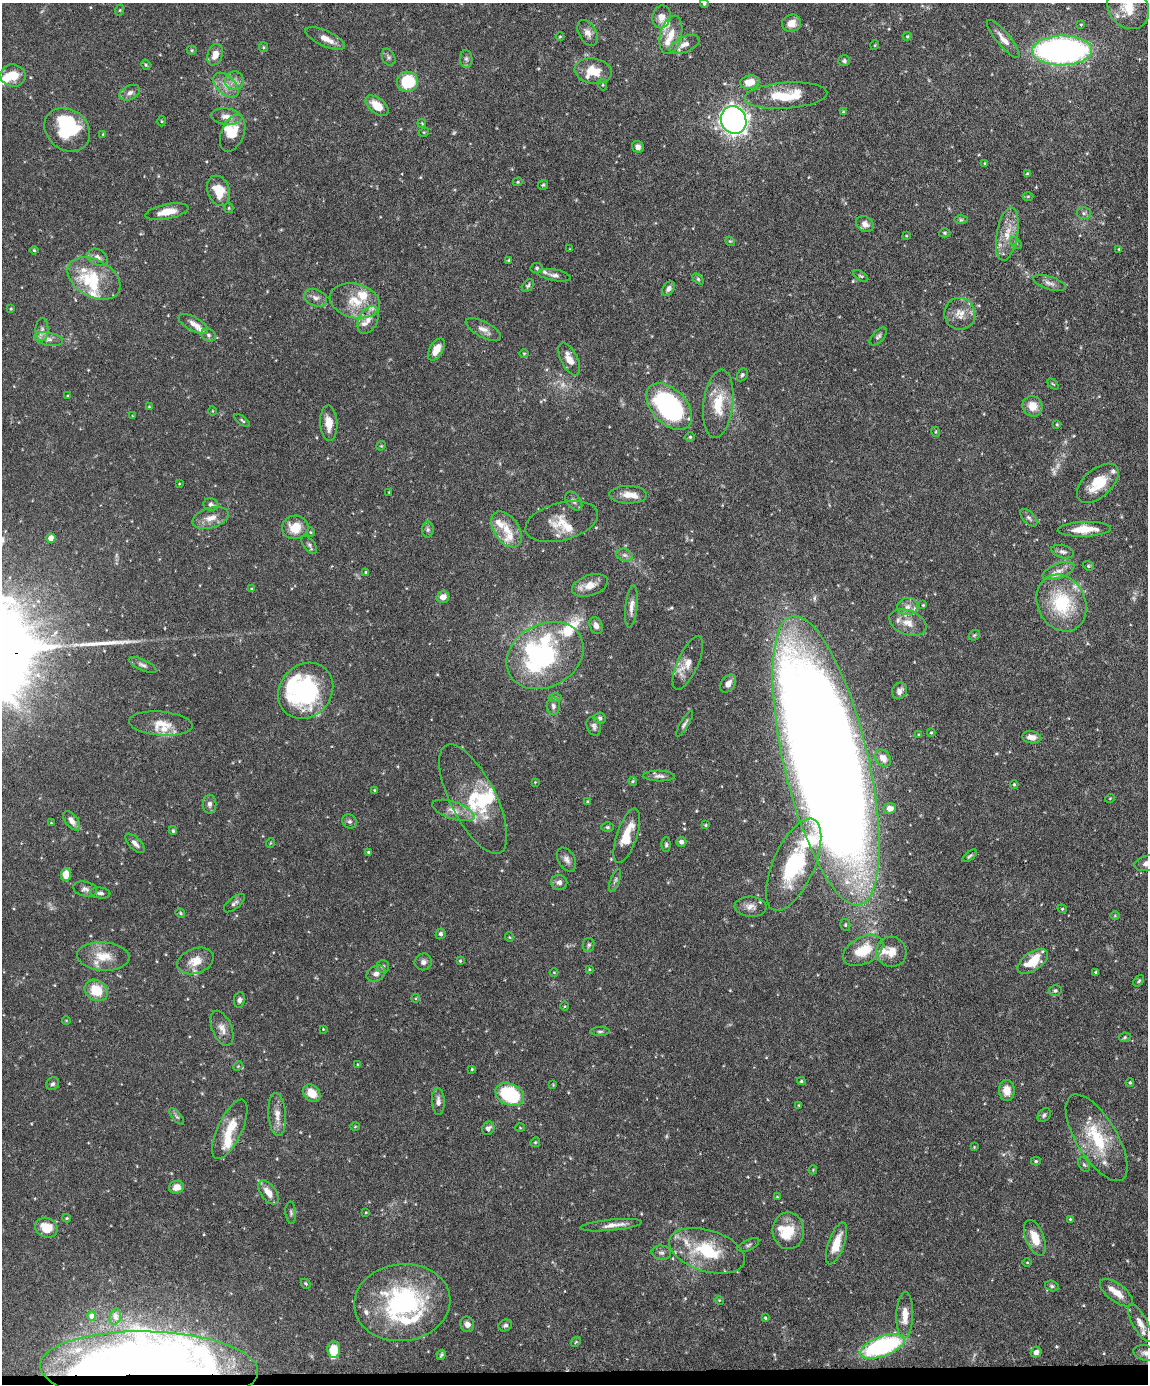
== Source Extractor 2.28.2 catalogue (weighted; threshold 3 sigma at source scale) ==
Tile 10 of 4 x 3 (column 2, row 3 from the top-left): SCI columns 1148-2293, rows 239-1620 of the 4588 x 4517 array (HDU 1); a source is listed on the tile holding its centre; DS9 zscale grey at full resolution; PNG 1150 x 1386 px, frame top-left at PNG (2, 3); each listed source drawn as its Kron ellipse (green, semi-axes under 4 px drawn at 4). Shown black and unused: <1% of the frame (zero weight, under 4 of 8 exposures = <1% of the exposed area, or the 3 px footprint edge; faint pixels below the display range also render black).
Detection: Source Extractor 2.28.2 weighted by HDU 2 'WHT'; one run over the whole footprint, this tile lists its part. Background 0.0858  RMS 0.003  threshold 0.0122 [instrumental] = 3 sigma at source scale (4.09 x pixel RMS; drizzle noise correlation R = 1.36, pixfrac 0.8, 0.05/0.05 arcsec/px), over >= 5 px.
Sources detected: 333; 8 too faint to see at this stretch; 9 inside a brighter object's white glare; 1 long thin detection or spike segment (spike, bleed or trail) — neither listed nor drawn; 43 inside a brighter listed object's ellipse — not listed separately; the other 272 listed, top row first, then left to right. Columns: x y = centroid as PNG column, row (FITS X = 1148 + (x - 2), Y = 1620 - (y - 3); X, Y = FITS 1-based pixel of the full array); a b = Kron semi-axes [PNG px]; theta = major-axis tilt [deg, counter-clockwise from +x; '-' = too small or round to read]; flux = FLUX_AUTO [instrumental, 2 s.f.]
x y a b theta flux
704 3 5 4 - 0.39
1128 7 23 19 -51 6.3
120 10 6 3 71 0.3
662 17 11 9 79 1.9
792 23 10 8 23 2.8
1081 25 4 4 - 0.26
587 33 14 8 -61 1.7
671 35 20 10 75 3.8
907 36 4 4 - 0.3
560 37 4 3 - 0.2
325 38 21 8 -24 2.8
1003 39 24 7 -50 2.3
685 44 16 7 23 2.2
875 45 5 3 - 0.22
263 47 5 4 - 0.3
192 50 5 4 - 0.34
1062 50 30 15 1 93
215 55 11 7 71 2.5
388 57 9 6 -64 0.77
466 59 9 6 -87 0.79
844 61 6 5 - 0.54
146 65 5 4 - 0.39
593 71 19 12 -9 5.4
13 76 12 11 - 4.4
234 81 9 9 - 1.7
407 82 10 10 - 12
750 82 9 6 9 3.7
226 85 15 9 -44 2.7
603 85 5 3 - 0.28
130 93 11 7 25 1.2
786 96 41 13 4 11
377 106 13 7 -39 4.6
843 112 4 3 - 0.29
227 116 16 8 -7 2.3
734 120 14 12 -65 190
162 121 5 3 - 0.25
422 123 4 4 - 0.24
67 130 24 20 -38 17
424 132 5 3 - 0.25
233 133 19 11 69 5
103 134 3 3 - 0.18
638 147 6 5 - 1.2
985 163 4 3 - 0.26
1027 174 3 2 - 0.27
518 182 5 4 - 0.29
543 185 5 5 - 0.37
219 191 15 11 -70 5.8
1028 196 5 3 - 0.26
229 208 5 4 - 0.32
167 212 22 7 11 3.9
1084 213 7 6 - 0.63
961 220 6 4 0 0.43
865 224 9 7 -36 1.6
945 233 6 4 -1 0.35
1007 234 27 10 80 4.7
906 236 4 3 - 0.22
730 241 5 4 - 0.32
1016 243 7 4 -46 0.39
570 249 3 2 - 0.16
1119 249 3 3 - 0.28
34 250 4 4 - 0.32
97 257 11 7 -29 1.4
509 260 3 3 - 0.3
537 268 6 5 - 0.43
554 275 16 5 -10 1.2
861 276 8 3 -33 0.39
94 278 28 18 -29 10
698 279 6 4 -46 0.4
1049 283 17 6 -18 1.4
528 286 7 5 48 0.49
668 289 8 5 53 0.89
315 298 12 8 -22 1.4
355 301 25 17 -14 7.4
11 309 4 3 - 0.26
960 314 16 15 - 3.4
368 320 14 9 65 2.2
193 324 16 7 -29 2
42 329 11 6 89 1.2
483 329 19 7 -28 2
209 335 7 6 - 0.75
878 336 11 5 46 0.74
48 339 14 6 -12 1.6
436 349 12 6 60 3
524 353 4 3 - 0.23
569 359 18 8 -64 2.9
742 375 7 5 61 0.53
1053 384 6 4 -43 0.34
68 396 3 3 - 0.23
718 404 34 15 83 8.5
1032 406 10 10 - 3.8
149 407 4 4 - 0.23
669 407 27 17 -46 46
212 411 5 3 - 0.24
132 416 4 2 - 0.17
242 420 9 3 -37 0.41
329 423 17 8 -87 3.4
1057 424 4 3 - 0.25
936 432 5 3 - 0.27
690 437 4 4 - 0.36
381 446 5 4 - 0.25
1098 483 25 14 42 7.3
179 484 4 2 - 0.18
389 492 2 2 - 0.15
628 495 19 9 -2 3
574 501 11 6 -52 0.9
211 505 7 6 - 0.9
210 518 18 10 17 3
1029 518 11 5 -47 0.78
562 522 37 19 15 5.7
295 527 13 11 5 4.9
428 529 8 6 -90 0.66
506 529 20 12 -56 4.2
1084 529 26 7 2 5.5
311 532 5 3 - 0.25
51 538 4 4 - 2.9
309 545 10 5 -52 0.73
1063 552 11 6 -14 1
625 555 8 6 -19 0.84
1088 566 6 4 -21 0.34
1058 571 17 7 21 2
366 572 3 3 - 0.36
590 585 19 10 18 3.4
251 588 4 2 - 0.19
443 597 6 6 - 2.1
1062 603 29 24 -64 17
923 605 3 3 - 0.23
631 607 21 6 84 1.8
908 607 10 8 4 1.6
908 623 19 12 -22 3.3
596 625 8 6 -66 1.5
974 635 6 5 - 0.37
545 655 40 31 29 33
688 663 29 10 66 3.5
142 665 15 5 -25 1
728 684 10 6 56 1.5
306 691 30 25 47 38
899 691 8 7 - 1.3
555 698 6 4 -1 0.45
553 706 8 6 -86 0.81
600 718 6 6 - 0.57
161 723 32 12 -5 4.3
685 724 14 4 60 0.79
594 726 10 7 -68 0.88
931 733 4 4 - 0.29
919 735 4 3 - 0.25
1032 737 9 6 -8 2
883 758 9 7 -53 1.9
826 761 148 42 -77 1100
659 776 16 5 -2 1.1
633 781 4 4 - 0.33
535 782 3 3 - 0.19
1014 784 4 3 - 0.31
374 790 4 3 - 0.24
1110 798 5 3 - 0.2
473 799 60 22 -63 15
587 802 4 3 - 0.26
209 804 9 7 -89 1.1
890 808 6 5 - 1.3
453 810 22 8 -18 3
72 821 11 6 -54 1.7
349 821 7 6 - 0.72
51 823 3 3 - 0.19
706 825 4 4 - 0.29
608 827 6 4 0 0.4
173 831 4 4 - 0.43
627 836 28 10 71 7.4
681 842 5 5 - 0.81
135 843 12 6 -46 1.2
270 843 5 3 - 0.22
666 845 7 4 -90 0.49
368 852 3 3 - 0.29
970 856 9 4 37 0.48
567 859 13 8 -60 1.4
1147 863 13 7 11 1.7
794 865 49 20 66 22
66 874 6 5 - 3.6
615 880 12 4 69 0.72
559 882 8 7 - 1.2
85 889 12 7 -12 1.1
100 893 10 5 -6 0.81
234 903 13 5 38 0.89
751 907 16 10 -3 2.1
1062 909 4 4 - 0.28
180 913 5 4 - 0.31
1115 916 5 3 - 0.23
845 925 6 5 - 0.41
441 934 5 5 - 0.61
509 937 5 3 - 0.22
589 945 7 5 79 0.5
863 950 21 13 28 8
891 952 15 15 - 3.3
103 956 26 14 -4 5.6
195 961 19 12 20 3.9
460 961 4 3 - 0.28
1033 961 17 9 35 7.2
423 962 8 8 - 1.1
383 967 6 6 - 0.72
589 969 4 3 - 0.28
554 972 4 3 - 0.2
1096 972 3 3 - 0.35
376 974 10 7 32 1.6
1139 981 7 4 52 0.42
96 990 12 10 -33 7
1055 991 6 5 - 0.48
416 998 4 3 - 0.25
239 1000 8 5 81 0.9
564 1006 5 3 - 0.23
66 1020 4 3 - 0.18
222 1028 19 9 -67 2.1
323 1029 3 3 - 0.18
600 1031 10 4 0 0.5
1125 1037 5 5 - 0.38
358 1065 4 3 - 0.22
238 1066 5 4 - 0.29
472 1069 3 3 - 0.25
801 1081 4 3 - 0.33
1130 1083 4 3 - 0.33
53 1084 7 6 - 0.65
553 1085 3 3 - 0.21
1007 1090 10 8 -85 2.7
312 1093 10 7 -48 4
510 1094 15 10 -27 20
438 1101 13 6 -87 1.3
799 1105 3 2 - 0.22
277 1115 21 9 -86 2.7
1044 1115 8 5 53 0.63
177 1117 10 4 -49 0.55
355 1127 5 3 - 0.21
488 1128 7 6 - 0.9
520 1128 5 3 - 0.23
230 1129 32 12 65 6.5
1097 1138 49 20 -59 14
535 1142 5 4 - 0.33
974 1147 4 3 - 0.22
1036 1161 5 4 - 0.32
1084 1165 8 5 -62 0.52
813 1170 4 4 - 0.23
177 1187 7 6 - 2
268 1192 14 7 -54 2.8
777 1197 4 3 - 0.23
366 1212 3 2 - 0.19
291 1213 11 5 -86 0.66
67 1218 4 4 - 0.26
1070 1219 3 3 - 0.24
611 1225 31 5 5 2.4
46 1228 11 9 -21 5.1
788 1231 18 16 -88 6
1035 1238 19 9 -69 4.6
836 1243 22 8 70 4.7
748 1245 11 5 25 0.67
707 1251 39 20 -17 16
661 1253 10 7 -6 0.95
1027 1262 5 3 - 0.22
306 1284 5 3 - 0.29
1052 1286 7 5 -16 0.5
1116 1293 19 8 -37 3.3
719 1300 4 3 - 0.23
402 1303 48 38 7 43
905 1315 23 8 88 3.5
92 1316 5 4 - 0.8
115 1317 8 5 74 0.52
765 1318 4 3 - 0.3
1140 1323 21 7 -62 2.3
467 1324 8 7 - 1.3
505 1325 7 5 26 0.61
576 1342 5 4 - 0.33
882 1346 23 10 20 39
334 1349 8 6 -84 4.8
1036 1352 6 5 - 0.93
1146 1353 12 7 -12 1.4
441 1355 5 4 - 0.48
149 1368 109 37 -2 75
Overlapping masked pixels (flux is a lower limit): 1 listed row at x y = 149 1368
Isophote crosses this tile's border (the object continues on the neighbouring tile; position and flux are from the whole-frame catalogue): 4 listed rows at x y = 704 3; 1128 7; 1147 863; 1146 1353